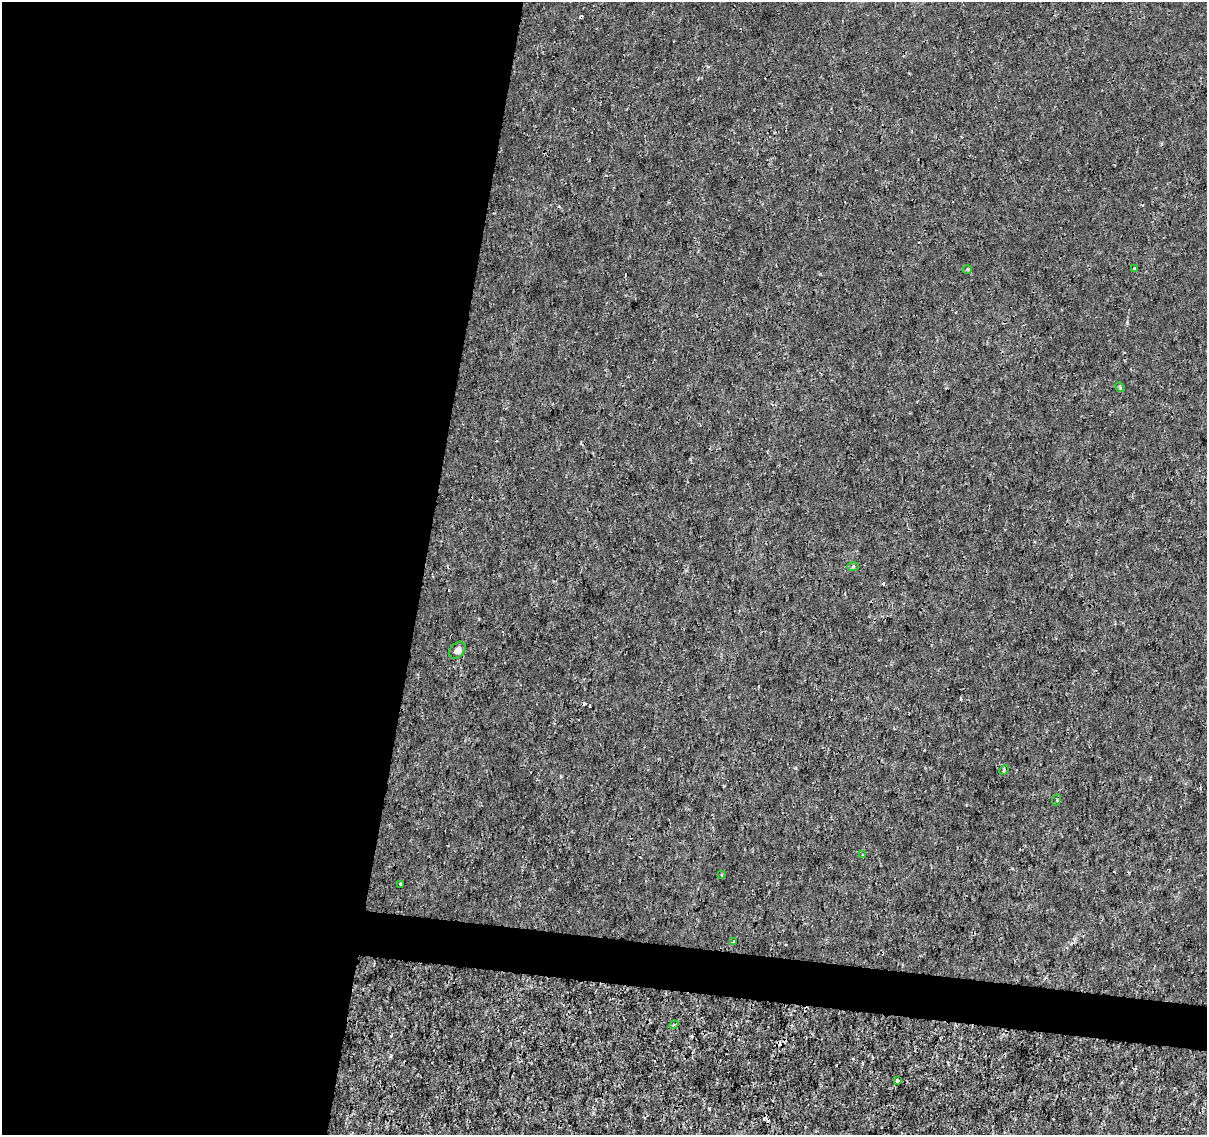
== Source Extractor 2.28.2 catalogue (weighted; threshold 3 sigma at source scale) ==
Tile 5 of 4 x 4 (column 1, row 2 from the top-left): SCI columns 10-1214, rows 2550-3682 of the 4830 x 5040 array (HDU 1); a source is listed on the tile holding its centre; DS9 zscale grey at full resolution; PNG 1209 x 1137 px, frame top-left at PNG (2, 2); each listed source drawn as its Kron ellipse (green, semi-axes under 4 px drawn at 4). Shown black and unused: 38% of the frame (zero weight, under 3 of 4 exposures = <1% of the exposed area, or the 3 px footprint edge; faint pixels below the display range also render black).
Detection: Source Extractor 2.28.2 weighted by HDU 2 'WHT'; one run over the whole footprint, this tile lists its part. Background -8.36e-05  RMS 7.9e-04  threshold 0.00354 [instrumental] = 3 sigma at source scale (4.5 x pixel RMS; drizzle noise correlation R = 1.50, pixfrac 1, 0.0396/0.0396 arcsec/px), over >= 5 px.
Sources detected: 19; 6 cosmic-ray / hot-pixel residue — neither listed nor drawn; the other 13 listed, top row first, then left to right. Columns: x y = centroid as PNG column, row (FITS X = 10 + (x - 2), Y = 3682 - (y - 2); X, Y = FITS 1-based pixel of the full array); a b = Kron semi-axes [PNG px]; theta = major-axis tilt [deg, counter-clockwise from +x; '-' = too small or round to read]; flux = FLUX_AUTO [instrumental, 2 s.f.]
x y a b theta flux
1134 269 4 3 - 0.17
967 270 5 3 - 0.094
1120 387 5 4 - 0.13
853 566 6 4 2 0.09
457 650 9 6 47 0.45
1004 770 5 3 - 0.1
1057 800 6 3 72 0.096
863 855 3 3 - 0.064
721 875 3 2 - 0.087
400 884 3 3 - 0.13
733 942 3 2 - 0.12
674 1025 4 4 - 0.13
897 1080 3 3 - 0.38